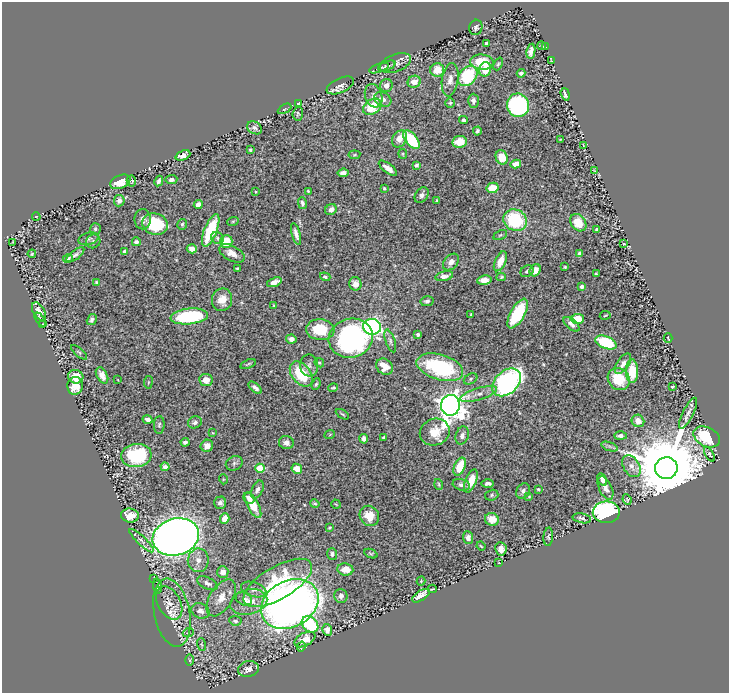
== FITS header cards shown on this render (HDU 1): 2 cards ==
NAXIS1  =                  727
NAXIS2  =                  691

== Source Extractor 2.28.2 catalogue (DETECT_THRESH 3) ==
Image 727 x 691 px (HDU 1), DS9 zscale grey, 1 PNG px = 1 image px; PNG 731 x 695 px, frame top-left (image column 1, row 691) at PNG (2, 2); each listed source drawn as its Kron ellipse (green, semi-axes under 4 px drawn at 4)
Background 0.496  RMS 0.016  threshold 0.0469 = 3 sigma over >= 5 px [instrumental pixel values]
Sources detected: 236; all 236 listed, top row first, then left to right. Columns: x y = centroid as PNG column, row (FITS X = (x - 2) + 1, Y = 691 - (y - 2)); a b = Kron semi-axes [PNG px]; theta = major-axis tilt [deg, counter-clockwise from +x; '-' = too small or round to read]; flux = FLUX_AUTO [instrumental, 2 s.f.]
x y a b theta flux
476 27 8 6 73 3.1
486 43 4 3 - 1.8
542 46 4 3 - 1.4
545 47 3 2 - 0.51
531 51 7 4 80 7.6
552 61 3 2 - 2
482 62 11 7 -6 31
396 63 16 8 22 5.8
498 64 7 4 65 1.6
387 66 9 4 22 2.6
379 68 10 3 19 2.5
485 69 7 6 - 14
437 70 7 7 - 16
521 73 4 3 - 2.5
468 76 11 8 49 61
450 80 17 8 81 7.7
414 82 7 6 - 11
340 85 14 7 25 5.9
386 86 6 6 - 7.4
565 94 6 3 -72 3.6
374 96 12 8 -72 6.1
383 99 9 6 -30 5.5
473 101 7 5 -89 3.1
298 103 3 3 - 3.6
450 103 4 4 - 1.8
518 105 12 11 - 160
372 107 10 7 33 36
284 109 7 4 28 1.5
298 114 7 5 84 2.1
464 120 4 3 - 2.2
254 128 8 6 -30 3.8
477 131 4 3 - 2.1
399 139 9 7 57 11
560 139 3 2 - 0.81
411 140 11 6 -51 57
460 142 7 6 - 17
583 146 4 2 - 0.71
250 150 4 3 - 1.4
403 154 5 4 - 1.3
183 155 8 4 23 7
354 155 6 4 8 1.2
502 157 7 6 - 19
516 164 5 4 - 10
416 165 4 4 - 2.2
388 168 11 4 -37 7.8
594 171 4 2 - 0.7
343 173 5 4 - 6.9
171 180 6 4 7 3.2
131 181 5 4 - 1.5
159 181 5 3 - 3.3
120 182 10 6 23 19
384 188 3 3 - 1.5
492 188 6 5 - 19
308 191 3 3 - 1.2
256 192 3 2 - 0.76
422 195 9 6 59 4.1
437 200 3 2 - 0.9
119 201 5 5 - 5.8
302 203 6 4 -76 2.9
198 205 4 4 - 6.9
331 210 6 5 - 5.1
36 217 4 3 - 0.79
143 219 10 8 90 5.3
515 220 12 10 -26 77
233 221 6 3 19 1.3
578 223 9 7 -52 20
155 224 13 10 -17 60
182 224 5 5 - 1.8
95 229 6 5 - 2.3
597 229 3 3 - 1.5
211 230 17 6 68 59
296 234 11 4 -74 5.2
500 235 7 4 27 1.7
217 238 7 5 -35 2.6
88 239 10 6 17 3.1
93 241 7 6 - 2.4
136 242 4 4 - 3
226 242 6 6 - 27
13 243 3 2 - 0.89
624 244 4 3 - 1.2
192 249 5 4 - 8.1
125 251 4 3 - 1.7
232 253 14 7 -27 11
579 253 4 3 - 1.9
32 254 4 3 - 0.98
75 255 10 4 38 3.3
68 259 5 3 - 2.6
500 261 10 5 66 12
451 262 9 6 48 5.4
565 267 3 3 - 1.2
237 268 3 2 - 1.2
535 270 6 5 - 8.9
527 271 7 5 34 2.4
596 274 4 2 - 1.2
444 276 9 4 12 5.7
325 277 5 4 - 2.1
501 277 5 4 - 1.3
484 280 7 4 9 8.4
96 282 3 3 - 1.3
274 282 8 4 18 8.7
355 284 7 6 - 6.5
582 287 4 3 - 2.6
222 300 11 10 - 14
427 301 6 5 - 2.8
274 305 3 2 - 0.91
39 312 10 5 -61 8.2
518 314 16 7 60 81
471 315 3 3 - 1.2
605 315 5 3 - 0.89
189 316 19 8 6 100
577 319 6 5 - 31
40 320 8 4 -52 1.5
92 320 6 4 58 2.9
571 324 9 5 -41 4.1
43 325 3 3 - 1.4
372 327 9 8 - 290
320 330 14 10 -4 36
418 334 4 3 - 2
351 338 22 19 15 260
668 338 5 2 - 0.92
291 339 5 4 - 3.9
390 341 12 4 -72 2.8
606 342 11 6 -23 68
79 352 10 4 -41 1.4
319 363 5 4 - 1.3
248 364 8 3 20 1.6
623 364 12 6 56 6.3
309 365 11 9 -84 4.4
385 367 9 7 -40 12
440 367 24 12 -17 100
632 371 12 6 89 24
301 374 14 9 -51 44
102 375 8 5 -61 6.9
76 377 7 6 - 19
470 379 7 5 29 1.8
619 379 12 10 -47 32
118 380 3 2 - 0.53
206 380 7 6 - 11
148 382 6 3 82 1
507 382 16 11 42 290
316 384 6 4 68 1.7
75 386 9 7 84 19
672 387 3 2 - 1.3
255 388 8 4 -41 4.1
333 388 5 3 - 1.5
478 394 19 5 16 9.2
450 405 10 9 - 1300
688 413 17 5 63 5.2
342 414 7 3 -32 1.4
147 420 5 4 - 4
638 421 6 6 - 11
195 422 7 6 - 3.6
159 425 9 5 87 2.4
435 432 15 13 20 23
213 433 3 2 - 0.78
330 434 5 3 - 0.94
462 435 9 6 73 4.7
620 436 6 4 0 3.3
384 437 4 3 - 1.6
707 437 14 9 -27 61
364 439 5 4 - 4.8
185 442 4 3 - 2.5
286 443 7 6 - 5.7
207 446 6 6 - 5.7
610 446 8 4 -19 2.3
709 454 8 4 -61 1.7
136 456 15 11 6 66
234 463 9 7 26 2.9
631 466 12 8 -58 7.8
165 467 4 4 - 3.3
460 467 9 5 67 30
260 468 5 4 - 42
666 468 11 11 - 17000
297 469 5 5 - 13
223 479 5 3 - 0.95
602 479 6 4 -62 4.6
471 481 12 5 67 21
439 484 5 3 - 1.3
488 484 6 3 1 3.5
461 485 9 5 -16 3.6
605 488 13 6 -65 6.5
538 489 4 3 - 1.3
257 490 9 5 64 4.5
523 491 8 6 59 3.8
492 495 7 5 18 2
529 497 4 3 - 1
249 498 6 5 - 6.6
627 500 5 3 - 1.2
220 503 6 6 - 3.6
315 504 5 3 - 1.7
336 504 5 2 - 0.86
253 505 14 5 -62 21
606 512 13 11 0 180
130 515 9 7 -6 13
369 516 10 9 - 19
225 518 5 4 - 12
582 518 9 5 -11 3.2
492 519 7 6 - 12
329 528 3 3 - 1.3
176 537 23 18 16 1100
548 537 9 4 86 1.8
468 538 6 5 - 4.5
141 541 16 4 -43 4.5
481 546 5 3 - 1.1
501 549 6 6 - 6.9
332 554 6 5 - 2.4
371 554 7 4 -23 1.6
198 560 12 10 83 8.8
499 563 3 2 - 0.55
345 569 8 6 -8 14
223 572 6 5 - 7.5
154 578 3 2 - 0.65
421 581 4 4 - 1.2
207 583 11 5 -25 4.6
278 583 38 16 31 93
157 586 7 4 -85 1.6
254 589 13 7 -17 4.9
432 589 4 2 - 1.1
341 596 7 6 - 3.6
421 596 10 5 32 12
221 598 21 11 57 14
244 598 8 6 -23 3.6
249 602 19 12 14 19
169 603 18 11 -62 11
290 604 30 23 29 1000
200 611 9 7 -24 5.4
172 613 34 18 -79 26
235 621 6 5 - 2.7
310 624 9 7 -43 87
327 630 6 4 -74 6
188 633 5 3 - 1
305 639 11 6 28 16
201 644 6 3 -71 1.3
301 646 5 3 - 2.1
190 660 6 4 -89 1.1
248 669 10 8 11 6.1